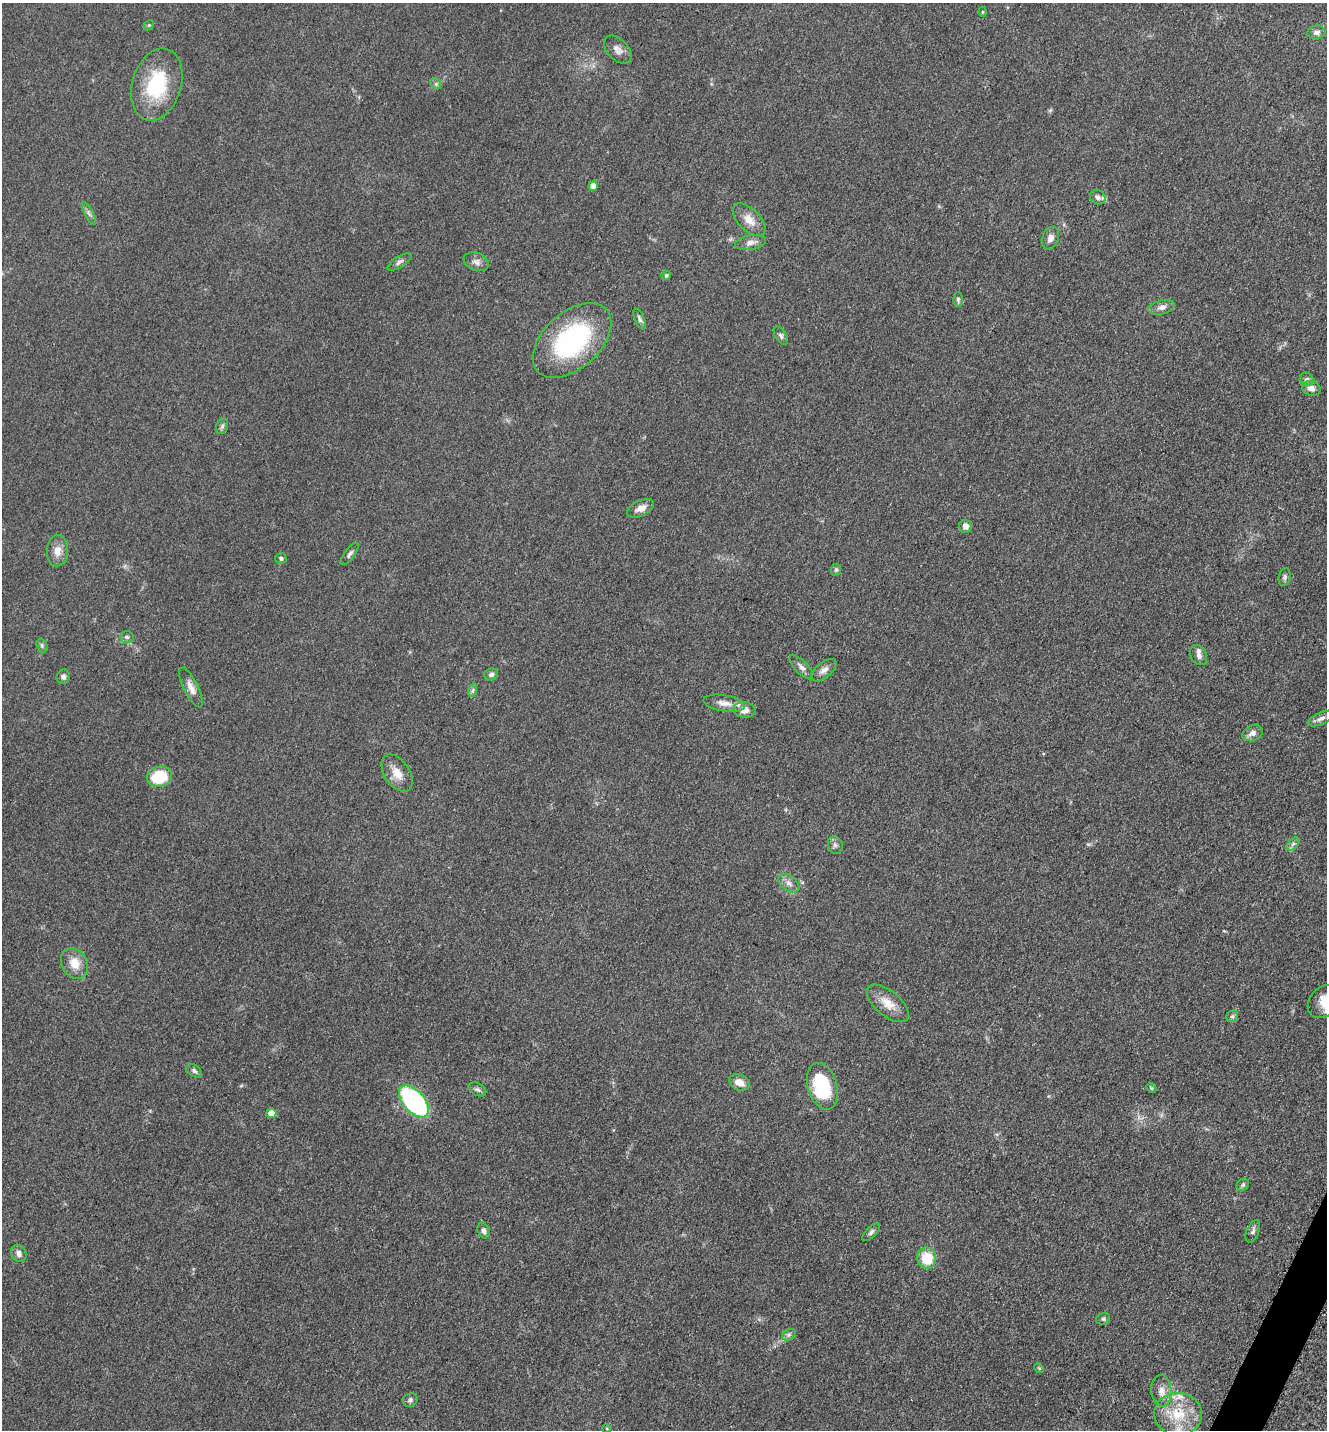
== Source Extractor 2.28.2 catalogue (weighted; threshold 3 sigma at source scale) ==
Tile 6 of 4 x 4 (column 2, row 2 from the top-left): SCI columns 1623-2947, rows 2900-4327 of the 5806 x 5775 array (HDU 1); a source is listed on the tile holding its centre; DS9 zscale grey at full resolution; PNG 1329 x 1432 px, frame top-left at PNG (2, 3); each listed source drawn as its Kron ellipse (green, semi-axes under 4 px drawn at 4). Shown black and unused: <1% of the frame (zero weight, under 3 of 5 exposures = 4% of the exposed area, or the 3 px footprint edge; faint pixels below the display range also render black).
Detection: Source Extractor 2.28.2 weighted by HDU 2 'WHT'; one run over the whole footprint, this tile lists its part. Background 0.0636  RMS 0.006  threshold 0.0271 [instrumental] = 3 sigma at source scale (4.5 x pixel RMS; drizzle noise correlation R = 1.50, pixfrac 1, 0.05/0.05 arcsec/px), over >= 5 px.
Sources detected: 76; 4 inside a brighter listed object's ellipse — not listed separately; the other 72 listed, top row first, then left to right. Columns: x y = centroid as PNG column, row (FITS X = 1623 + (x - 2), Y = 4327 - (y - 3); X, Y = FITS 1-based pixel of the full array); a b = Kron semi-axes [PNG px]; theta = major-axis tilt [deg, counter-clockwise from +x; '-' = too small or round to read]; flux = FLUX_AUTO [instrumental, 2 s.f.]
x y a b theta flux
982 12 5 3 - 0.56
149 25 6 4 43 0.76
1316 32 9 7 10 2.2
618 50 17 10 -46 4
157 84 37 24 73 36
436 84 6 4 -46 1
593 186 5 4 - 5.5
1098 197 8 6 -34 1.8
89 213 13 4 -62 1.7
749 220 20 11 -45 7
1050 238 12 8 68 3.1
750 243 15 7 10 3.6
399 262 14 5 32 2.1
476 262 13 8 -21 3.2
666 276 4 4 - 0.99
958 299 7 5 -90 1.1
1162 307 13 7 12 2.8
640 319 11 4 -68 1.6
781 336 10 5 -58 1.6
572 340 46 28 42 76
1307 379 7 6 - 1.6
1311 388 9 7 -15 3.5
222 426 8 6 69 1.3
641 508 14 7 25 4.3
965 526 6 6 - 3.8
57 551 15 10 87 5.7
350 554 13 5 54 1.9
281 558 5 5 - 1.2
836 570 6 5 - 0.99
1285 577 9 6 78 1.5
127 637 7 5 -2 1.3
42 645 7 5 -71 1.1
1198 655 10 8 -60 2.5
801 667 15 6 -46 2.7
824 670 15 7 40 3.4
491 674 7 6 - 1.7
63 677 7 6 - 1.9
191 688 22 7 -64 4.7
473 690 7 4 71 1.1
724 703 21 8 -9 5
744 710 11 8 -6 4.5
1321 718 14 6 22 2.6
1253 733 11 7 23 3.2
397 773 21 12 -55 7.6
159 777 13 10 13 25
1293 844 8 4 45 1.6
835 845 9 7 -70 2.1
789 883 12 7 -36 3
75 963 16 12 -62 8.7
1324 1002 18 14 47 10
888 1003 25 12 -40 9.3
1232 1016 6 5 - 1.2
194 1071 8 6 -30 1.6
739 1082 11 7 -25 5.5
822 1086 24 14 -74 37
1151 1088 5 4 - 0.81
477 1089 9 6 -28 1.5
414 1101 19 10 -48 97
271 1113 5 5 - 8.8
1243 1185 7 5 45 1.1
484 1231 8 6 -67 2.1
1253 1231 12 6 67 1.8
871 1232 11 5 45 1.6
19 1253 9 7 -60 2.6
927 1258 10 9 - 16
1103 1319 7 5 22 1.3
789 1335 7 5 31 1.3
1039 1368 5 4 - 0.71
1161 1391 15 10 -84 5.4
410 1400 7 6 - 1.8
1178 1414 24 21 -5 22
607 1429 4 3 - 0.55
Isophote crosses this tile's border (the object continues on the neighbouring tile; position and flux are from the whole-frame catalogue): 2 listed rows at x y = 1324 1002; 1178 1414